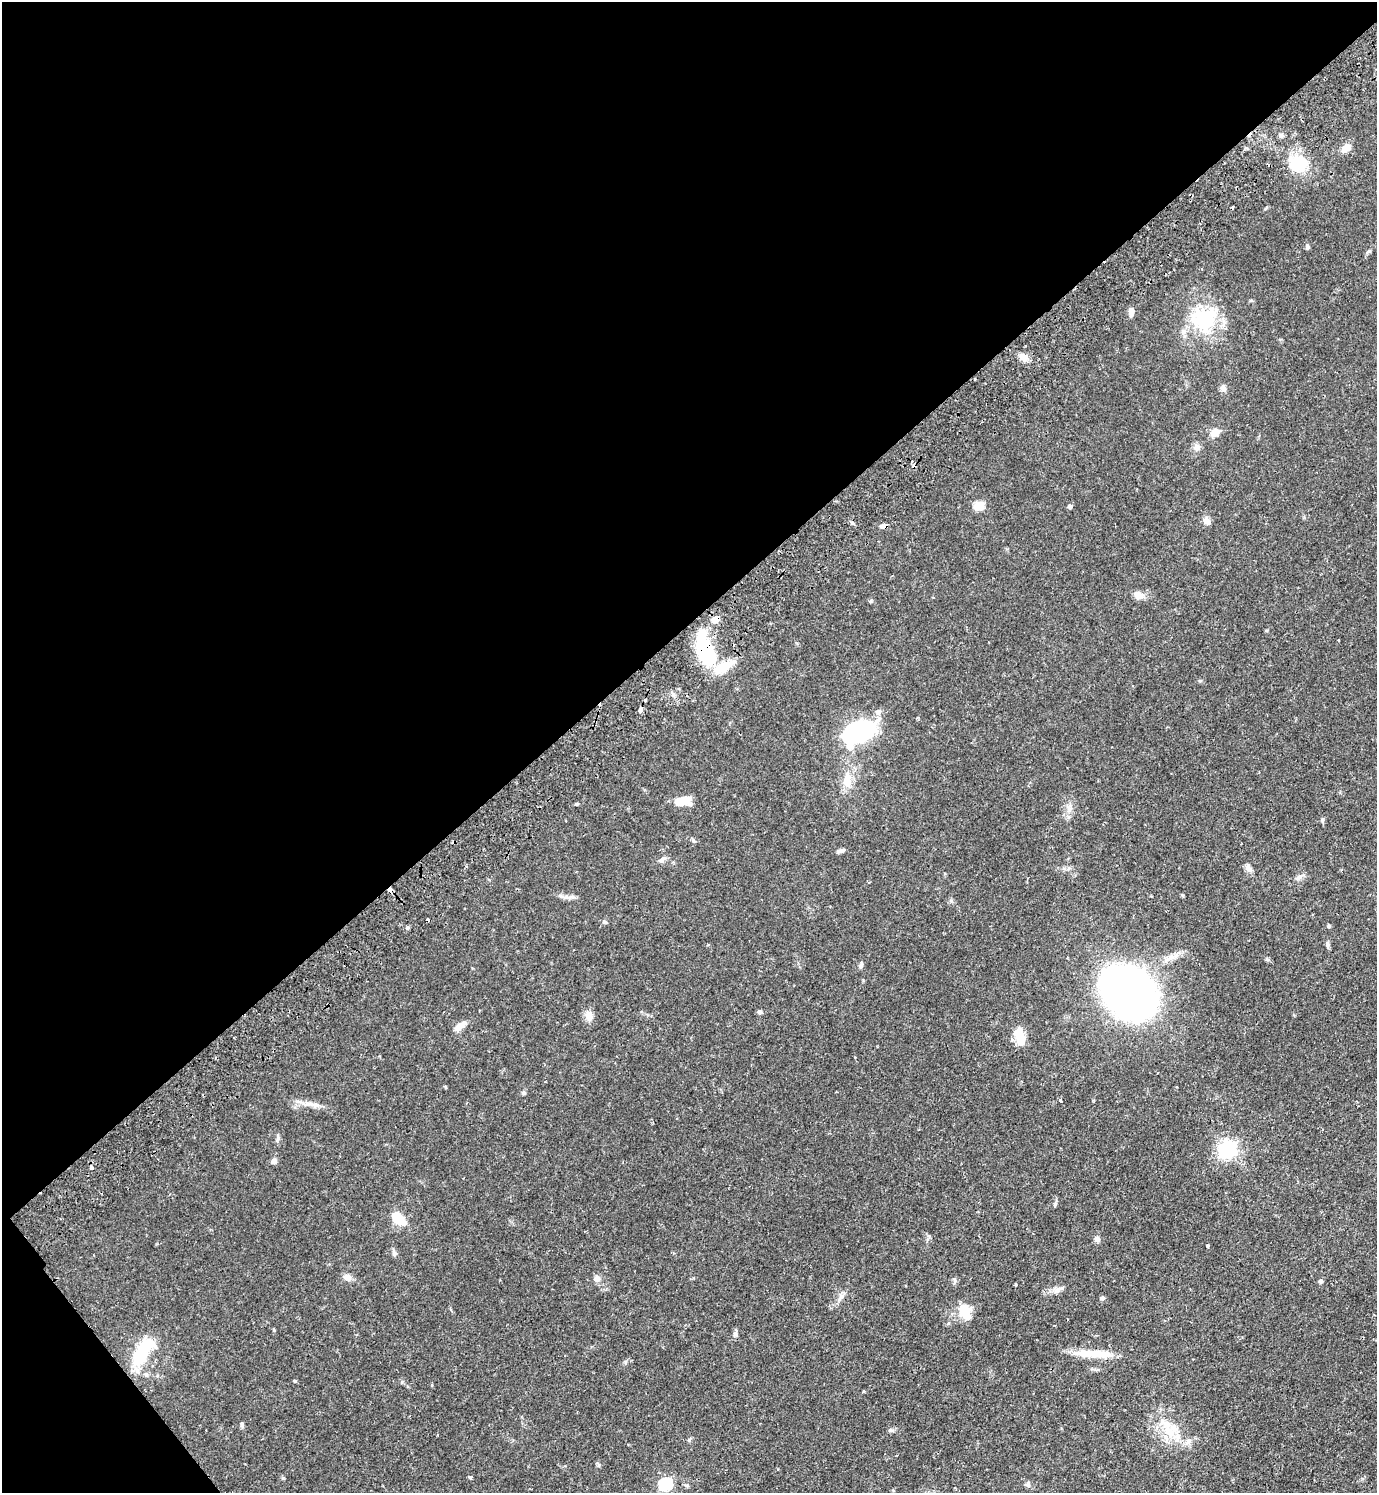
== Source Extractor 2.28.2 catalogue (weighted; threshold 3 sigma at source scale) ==
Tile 5 of 4 x 4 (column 1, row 2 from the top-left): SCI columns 200-1574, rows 3029-4519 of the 6039 x 6055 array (HDU 1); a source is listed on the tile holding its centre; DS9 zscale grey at full resolution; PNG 1379 x 1495 px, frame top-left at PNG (2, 2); no overlay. Shown black and unused: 43% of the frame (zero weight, under 2 of 3 exposures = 3% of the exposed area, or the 3 px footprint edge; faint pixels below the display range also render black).
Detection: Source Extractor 2.28.2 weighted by HDU 2 'WHT'; one run over the whole footprint, this tile lists its part. Background 0.0499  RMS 0.0044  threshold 0.02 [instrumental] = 3 sigma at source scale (4.5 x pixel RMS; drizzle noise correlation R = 1.50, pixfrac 1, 0.05/0.05 arcsec/px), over >= 5 px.
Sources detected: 93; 4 inside a brighter object's white glare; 8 cosmic-ray / hot-pixel residue — not listed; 3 inside a brighter listed object's ellipse — not listed separately; the other 78 listed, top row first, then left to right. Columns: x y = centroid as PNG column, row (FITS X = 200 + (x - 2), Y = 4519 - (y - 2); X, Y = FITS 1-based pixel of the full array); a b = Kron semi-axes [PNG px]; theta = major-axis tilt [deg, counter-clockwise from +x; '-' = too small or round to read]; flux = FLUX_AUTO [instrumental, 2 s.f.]
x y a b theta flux
1281 135 6 4 71 0.77
1346 148 11 8 44 3.6
1298 164 7 7 - 37
1307 247 7 5 -81 0.9
1369 251 7 3 19 0.6
1131 312 9 6 -90 2
1204 319 37 30 -14 27
1024 357 10 8 -35 3.3
1223 388 8 7 - 1.7
1215 433 12 9 59 3
1197 447 9 9 - 2
979 506 5 5 - 20
1070 506 5 4 - 1.1
1207 521 9 7 -53 2.7
852 523 6 4 -44 0.69
883 526 8 5 2 1.9
1138 595 12 9 -23 2.9
870 601 6 4 46 0.52
715 619 6 5 - 7.3
707 651 30 17 -67 32
640 709 5 3 - 4.7
878 712 8 8 - 1.8
858 731 27 17 19 61
847 780 24 11 -88 6.5
683 801 20 10 7 6.2
576 804 5 4 - 0.49
1069 809 9 5 -59 1.5
1322 820 8 4 81 0.64
842 850 13 4 20 1
662 859 10 6 35 1.5
1248 868 11 7 -53 1.8
1299 877 13 6 33 1.7
570 897 10 4 18 1.3
604 922 7 4 -27 0.71
1329 926 4 4 - 0.71
407 927 5 5 - 0.63
1327 944 9 4 90 0.91
1267 959 6 5 - 0.69
861 965 9 5 74 1
1126 988 38 30 -25 330
760 1012 6 6 - 0.88
589 1016 14 10 -54 2.8
460 1026 17 7 37 3
1019 1036 19 9 -76 7.7
523 1093 6 5 - 0.71
1061 1101 4 3 - 1.4
309 1104 14 6 1 2.7
278 1138 11 4 89 0.99
1227 1149 7 7 - 160
274 1161 6 6 - 1.5
92 1168 3 3 - 2
1055 1204 6 4 79 0.64
398 1218 12 8 -40 13
1097 1239 8 6 74 1.3
1207 1245 3 3 - 0.96
394 1253 9 5 -75 1.1
347 1277 10 7 -29 2.4
597 1278 6 6 - 2.8
1321 1281 5 5 - 0.8
1058 1290 16 5 28 2
841 1296 10 6 38 1.6
1102 1298 6 5 - 0.89
965 1309 18 16 -58 7.1
274 1330 5 3 - 0.42
735 1334 7 6 - 1.1
143 1351 34 15 63 20
1094 1354 48 8 -3 11
146 1374 6 5 - 0.84
295 1381 4 4 - 0.42
242 1424 7 5 -74 0.73
890 1430 7 5 1 0.99
1171 1430 23 16 24 11
689 1440 5 5 - 0.65
1188 1441 9 6 63 1.6
470 1477 4 3 - 1.1
665 1484 6 6 - 48
1028 1484 8 6 -81 1.1
687 1485 6 4 -1 0.63
Overlapping masked pixels (flux is a lower limit): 4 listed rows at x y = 883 526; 715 619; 707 651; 640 709
Unlisted compact peaks at least as high as the median listed source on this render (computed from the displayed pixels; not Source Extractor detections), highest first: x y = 283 1478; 625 1362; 929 1236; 402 1382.